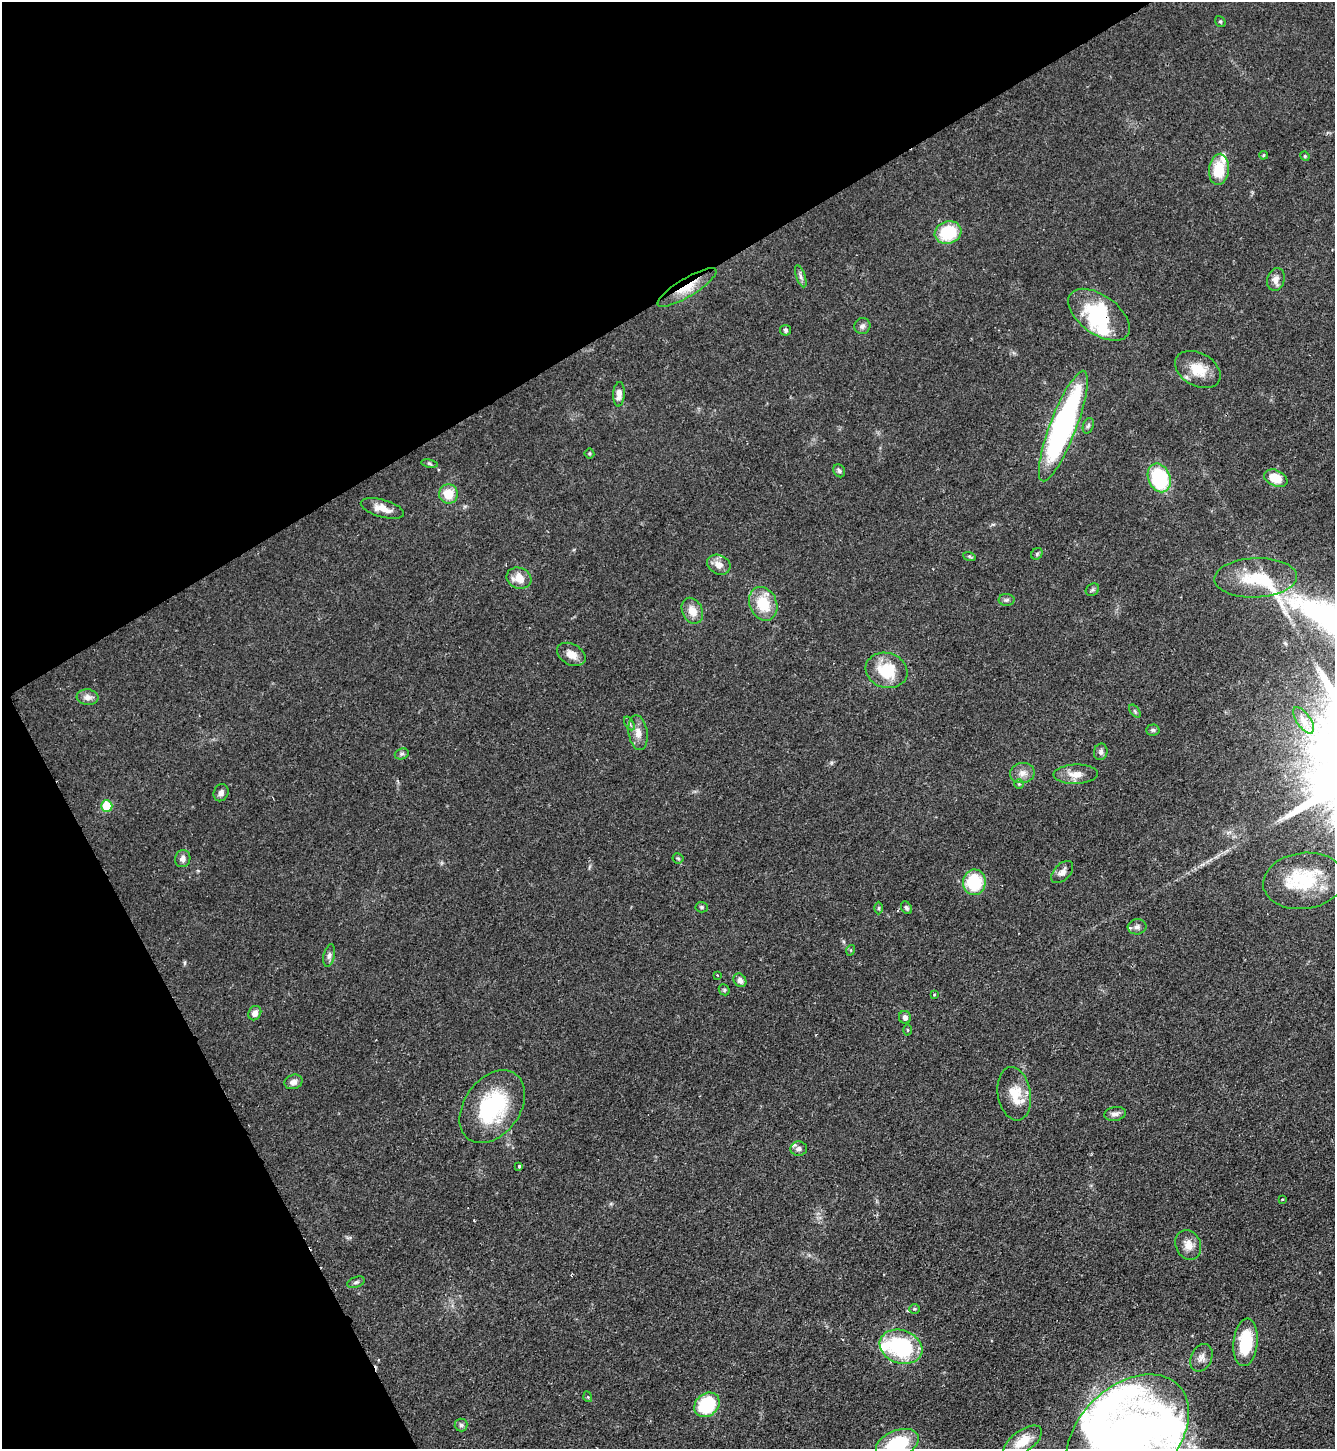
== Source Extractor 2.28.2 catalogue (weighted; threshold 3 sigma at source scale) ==
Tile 5 of 4 x 4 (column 1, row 2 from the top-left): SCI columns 158-1490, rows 2896-4342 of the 5781 x 5789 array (HDU 1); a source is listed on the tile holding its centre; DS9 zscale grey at full resolution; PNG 1337 x 1451 px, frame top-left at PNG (2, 2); each listed source drawn as its Kron ellipse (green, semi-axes under 4 px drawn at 4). Shown black and unused: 29% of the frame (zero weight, under 2 of 3 exposures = <1% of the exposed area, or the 3 px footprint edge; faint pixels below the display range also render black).
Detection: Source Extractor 2.28.2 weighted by HDU 2 'WHT'; one run over the whole footprint, this tile lists its part. Background 0.0468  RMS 0.0046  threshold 0.0207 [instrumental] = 3 sigma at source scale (4.5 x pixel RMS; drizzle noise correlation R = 1.50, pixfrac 1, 0.05/0.05 arcsec/px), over >= 5 px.
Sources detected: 94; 4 inside a brighter object's white glare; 1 cosmic-ray / hot-pixel residue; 1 long thin detection or spike segment (spike, bleed or trail) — neither listed nor drawn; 5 inside a brighter listed object's ellipse — not listed separately; the other 83 listed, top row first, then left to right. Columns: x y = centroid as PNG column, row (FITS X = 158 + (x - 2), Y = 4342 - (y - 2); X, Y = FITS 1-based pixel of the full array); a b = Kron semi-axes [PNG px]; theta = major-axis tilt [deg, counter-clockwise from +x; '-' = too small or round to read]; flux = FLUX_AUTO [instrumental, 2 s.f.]
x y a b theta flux
1220 21 6 5 - 0.64
1263 155 4 3 - 0.54
1305 156 5 4 - 0.55
1219 169 15 10 84 14
948 233 13 11 19 22
801 276 11 4 -71 1.4
1276 279 11 8 74 3.2
687 287 34 9 31 9.8
1099 315 35 19 -36 30
862 326 8 8 - 1.5
786 330 5 5 - 0.87
1198 370 24 16 -29 11
619 394 12 6 87 3.4
1063 426 59 13 69 110
1088 426 8 5 70 1.1
589 453 5 5 - 0.66
429 464 8 4 -9 0.79
839 471 7 5 -57 0.99
1159 478 15 11 -67 39
1276 478 12 8 -24 9.4
448 494 9 9 - 9.2
382 508 22 8 -16 5.4
1037 554 6 5 - 0.8
969 556 6 4 -19 0.62
719 565 12 9 -25 4
519 578 12 10 -21 7.1
1256 578 41 19 2 20
1092 590 7 5 33 0.93
1006 600 8 6 1 1.1
763 604 17 13 -66 14
692 611 13 10 -65 5.2
571 654 15 10 -28 4.5
887 670 21 17 -17 17
88 697 11 8 -6 2.7
1135 711 7 4 -54 0.78
1304 720 15 7 -55 3.3
629 723 7 4 -59 0.95
1153 730 7 5 2 0.94
638 733 17 9 -82 4.4
1101 752 8 6 77 1.4
402 754 7 5 20 0.96
1022 773 12 10 11 3.4
1076 774 22 9 2 5.3
1019 784 5 5 - 0.63
221 793 9 7 68 1.7
107 806 6 5 - 14
678 858 5 5 - 0.64
183 859 8 7 - 2.2
1062 872 13 8 45 2.8
1304 881 41 28 7 28
974 882 13 11 83 23
702 907 6 5 - 0.85
879 908 6 4 89 0.65
906 908 7 5 -56 0.98
1137 927 9 7 5 1.9
851 950 5 3 - 0.44
329 956 11 5 77 1.5
717 975 4 2 - 0.38
740 980 7 6 - 2.1
724 990 6 5 - 0.74
934 994 3 3 - 0.49
255 1013 7 6 - 2.9
905 1017 6 6 - 1.6
908 1030 5 3 - 0.45
293 1082 9 7 19 2.4
1014 1094 27 16 -80 10
492 1107 40 28 54 43
1115 1114 11 7 11 2.2
799 1149 8 7 - 2
519 1166 3 3 - 0.93
1282 1199 3 3 - 0.38
1188 1245 15 12 -65 4.6
356 1282 9 5 21 1.2
914 1309 5 4 - 0.65
1246 1342 24 12 84 21
901 1347 22 16 -19 42
1201 1358 14 10 66 3.1
588 1397 5 3 - 0.42
707 1405 14 11 41 28
461 1425 6 6 - 1.1
1128 1435 71 48 44 270
1023 1441 22 11 35 10
897 1444 22 13 22 26
Overlapping masked pixels (flux is a lower limit): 2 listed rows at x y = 687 287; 1099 315
Isophote crosses this tile's border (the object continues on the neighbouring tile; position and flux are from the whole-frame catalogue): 2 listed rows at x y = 1128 1435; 897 1444